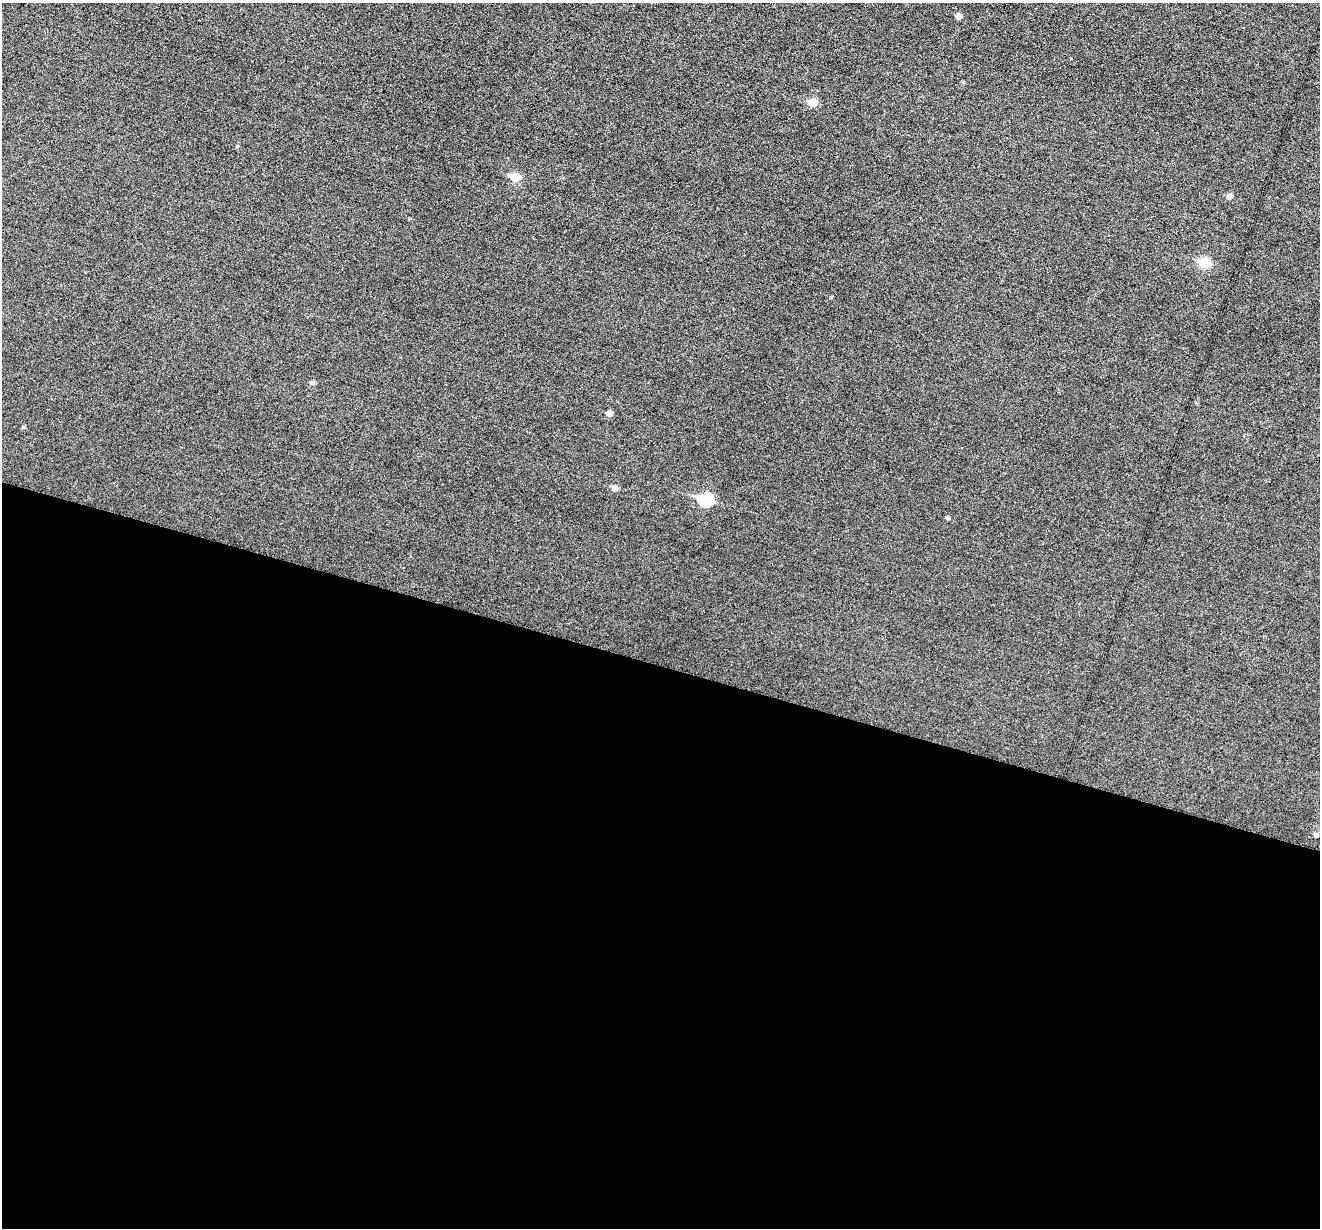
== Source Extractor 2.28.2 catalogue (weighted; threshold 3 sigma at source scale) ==
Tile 14 of 4 x 4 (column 2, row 4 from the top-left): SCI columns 1319-2636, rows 131-1356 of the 5274 x 5294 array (HDU 1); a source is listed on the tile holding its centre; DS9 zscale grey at full resolution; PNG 1322 x 1230 px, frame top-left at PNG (2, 3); no overlay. Shown black and unused: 46% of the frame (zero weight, under 3 of 6 exposures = <1% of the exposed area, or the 3 px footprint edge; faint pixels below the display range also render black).
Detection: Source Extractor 2.28.2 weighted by HDU 2 'WHT'; one run over the whole footprint, this tile lists its part. Background 0.0399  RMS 0.0054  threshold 0.0222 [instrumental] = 3 sigma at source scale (4.09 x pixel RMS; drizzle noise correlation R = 1.36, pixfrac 0.8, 0.05/0.05 arcsec/px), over >= 5 px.
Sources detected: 13; all 13 listed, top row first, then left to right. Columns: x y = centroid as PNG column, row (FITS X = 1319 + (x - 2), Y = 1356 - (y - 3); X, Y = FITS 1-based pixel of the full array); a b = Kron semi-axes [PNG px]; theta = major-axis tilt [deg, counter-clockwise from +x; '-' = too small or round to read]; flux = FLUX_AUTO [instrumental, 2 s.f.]
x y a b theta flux
958 16 5 5 - 2.8
813 102 6 5 - 9.7
237 146 5 3 - 0.45
515 177 6 6 - 11
1229 196 6 6 - 1.9
1204 262 7 6 - 19
312 382 6 5 - 1.3
609 413 5 5 - 2.7
23 427 5 4 - 0.57
615 488 5 5 - 2.6
705 500 8 6 -11 39
947 517 4 4 - 0.9
1315 835 5 4 - 0.84
Unlisted compact peaks at least as high as the median listed source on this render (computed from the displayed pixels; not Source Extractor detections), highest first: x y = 831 297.